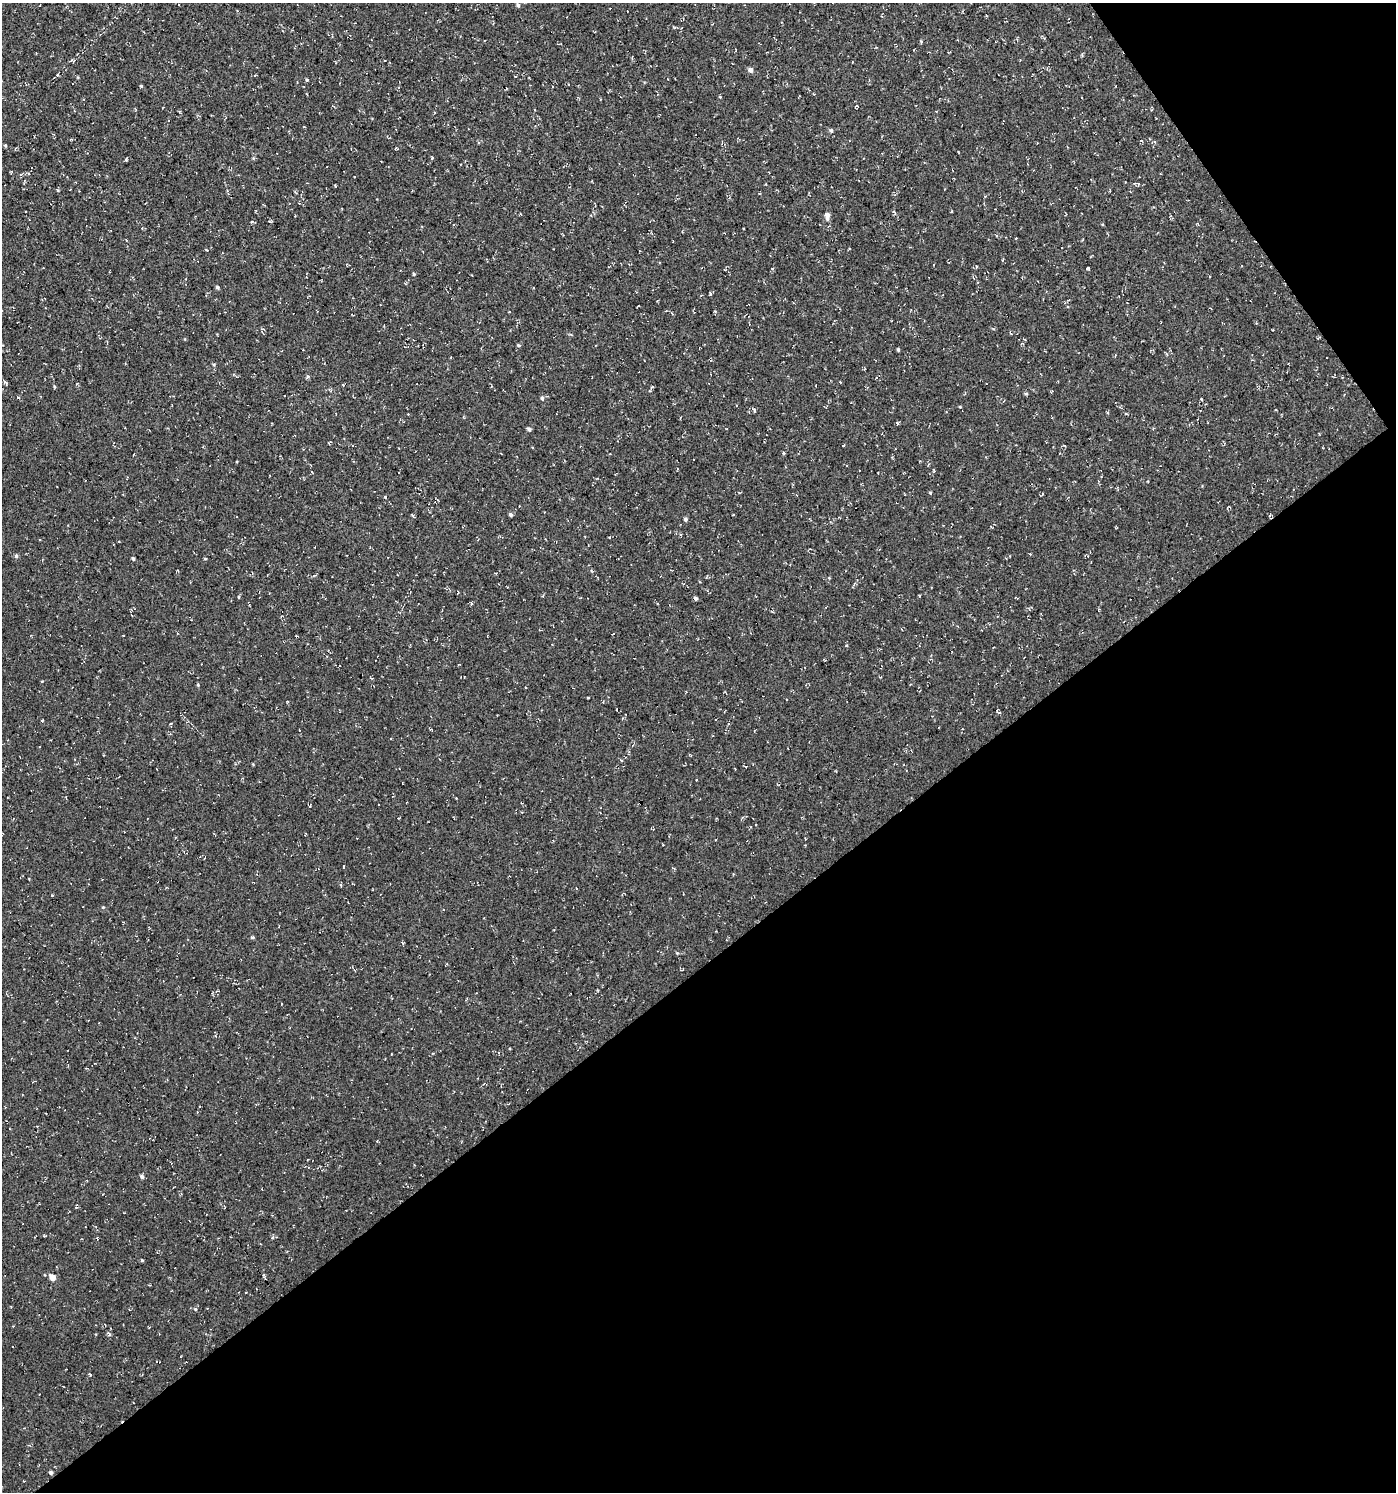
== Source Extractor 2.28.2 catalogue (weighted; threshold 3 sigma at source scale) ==
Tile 12 of 4 x 4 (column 4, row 3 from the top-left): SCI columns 4376-5769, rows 1491-2980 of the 5896 x 5960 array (HDU 1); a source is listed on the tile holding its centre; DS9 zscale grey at full resolution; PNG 1398 x 1494 px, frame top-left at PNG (2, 3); no overlay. Shown black and unused: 38% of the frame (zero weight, under 3 of 4 exposures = <1% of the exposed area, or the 3 px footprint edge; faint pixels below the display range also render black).
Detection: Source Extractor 2.28.2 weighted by HDU 2 'WHT'; one run over the whole footprint, this tile lists its part. Background 4.60e-05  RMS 0.005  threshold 0.0224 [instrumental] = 3 sigma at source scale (4.5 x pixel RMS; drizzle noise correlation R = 1.50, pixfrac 1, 0.0396/0.0396 arcsec/px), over >= 5 px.
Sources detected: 74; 5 cosmic-ray / hot-pixel residue — not listed; the other 69 listed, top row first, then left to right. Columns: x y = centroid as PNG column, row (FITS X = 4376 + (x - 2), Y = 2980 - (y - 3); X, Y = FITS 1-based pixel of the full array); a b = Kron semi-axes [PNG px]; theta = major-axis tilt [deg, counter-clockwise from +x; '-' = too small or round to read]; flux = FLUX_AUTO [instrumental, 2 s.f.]
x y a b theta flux
518 5 5 4 - 0.85
332 36 3 3 - 0.48
750 70 5 5 - 1.6
57 75 3 3 - 0.57
515 76 3 2 - 0.32
307 80 4 4 - 0.56
141 86 3 3 - 0.56
720 97 5 3 - 0.39
304 127 3 2 - 0.34
831 130 5 4 - 0.87
72 139 4 3 - 0.45
894 212 7 3 -45 0.57
827 216 9 5 89 2.6
252 221 5 3 - 0.46
126 240 2 2 - 0.32
976 266 4 2 - 0.36
1088 268 4 2 - 0.52
414 274 3 3 - 0.56
217 287 4 4 - 0.85
711 293 3 3 - 3.5
1011 333 4 3 - 0.47
519 345 5 4 - 0.58
898 350 4 3 - 0.6
308 376 5 5 - 0.73
5 382 5 3 - 0.99
343 385 3 3 - 0.45
652 387 5 3 - 0.53
1026 393 5 3 - 0.55
542 398 5 4 - 0.85
960 407 4 3 - 0.43
1126 414 4 3 - 0.39
897 423 5 3 - 0.47
529 429 5 4 - 1.1
934 470 7 2 -79 0.4
1148 481 3 2 - 0.33
930 493 4 3 - 0.51
1042 494 4 3 - 0.4
385 497 4 3 - 0.45
510 515 4 4 - 1.1
685 519 5 5 - 0.91
16 556 5 4 - 0.93
1088 556 4 3 - 0.38
133 559 5 4 - 0.64
205 559 4 3 - 0.43
239 597 4 3 - 0.47
696 598 4 4 - 1.2
471 603 3 3 - 0.63
42 681 3 2 - 0.37
198 685 4 3 - 0.44
42 721 3 3 - 0.51
170 724 5 3 - 0.42
621 760 5 3 - 0.47
398 818 3 2 - 0.32
741 818 6 2 68 0.41
343 867 4 2 - 0.31
341 885 5 3 - 0.48
576 888 3 2 - 0.35
103 907 4 4 - 0.48
279 926 3 2 - 0.33
252 938 4 4 - 0.72
677 953 4 3 - 0.45
142 1176 5 4 - 1.1
142 1260 4 3 - 0.54
264 1275 5 3 - 0.74
52 1277 6 5 - 4.6
195 1309 5 4 - 0.63
109 1334 5 3 - 0.78
90 1374 5 3 - 0.52
51 1473 4 4 - 1
Unlisted compact peaks at least as high as the median listed source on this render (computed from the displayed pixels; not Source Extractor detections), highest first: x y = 754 410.